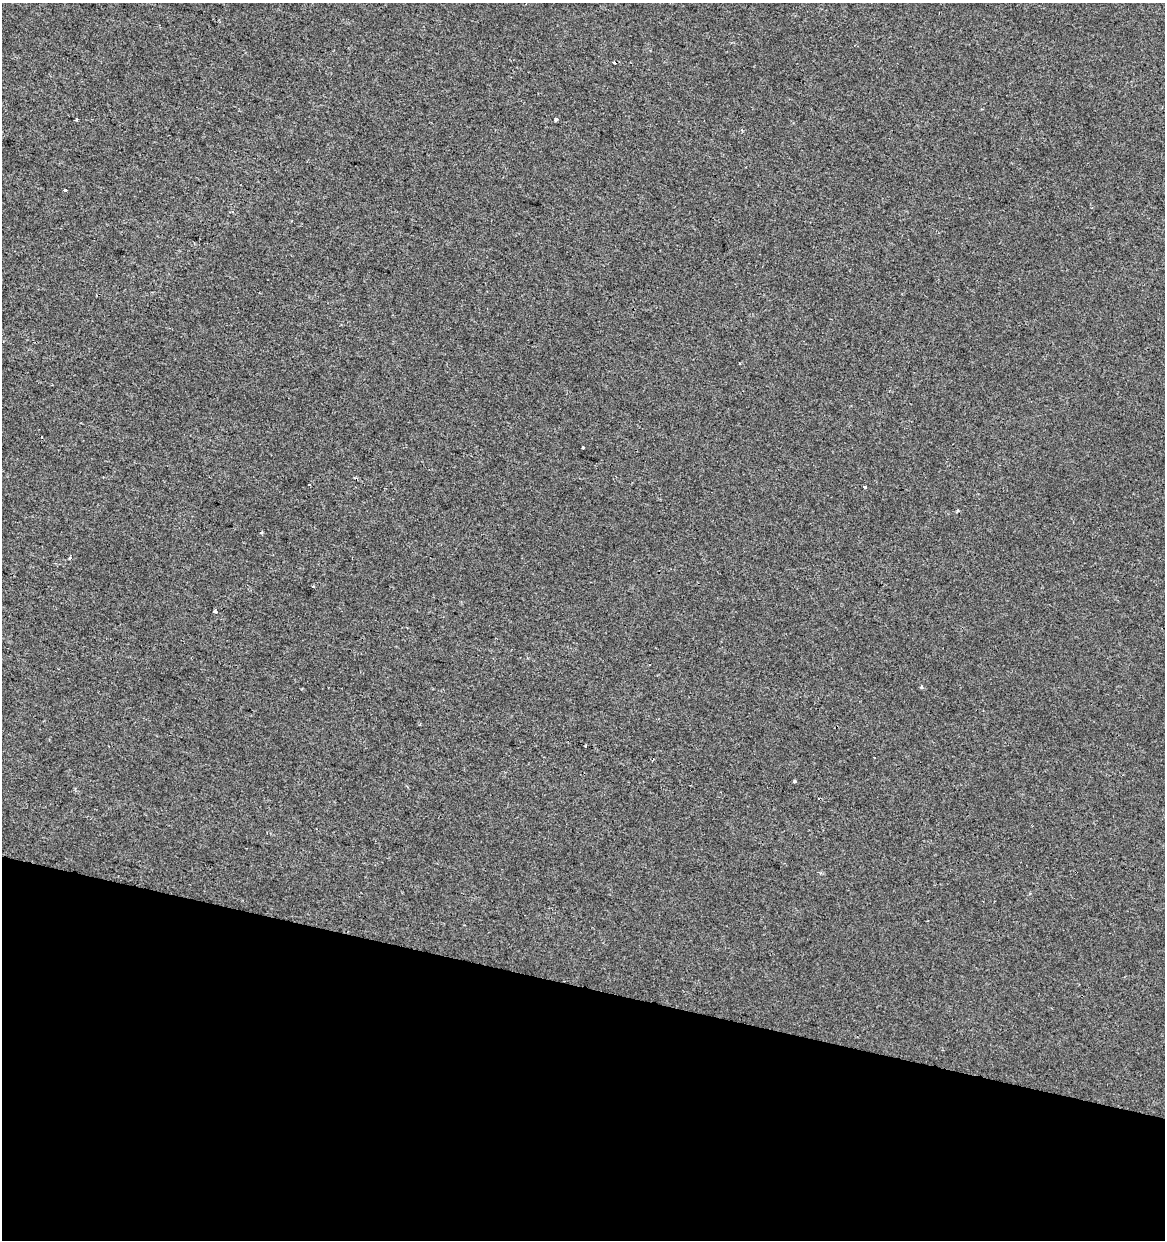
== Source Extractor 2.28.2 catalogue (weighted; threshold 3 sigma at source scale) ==
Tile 15 of 4 x 4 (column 3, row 4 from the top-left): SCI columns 2610-3772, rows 1-1238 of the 5158 x 4958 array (HDU 1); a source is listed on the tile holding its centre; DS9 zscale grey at full resolution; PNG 1167 x 1242 px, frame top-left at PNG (2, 3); no overlay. Shown black and unused: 20% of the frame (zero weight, under 2 of 3 exposures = <1% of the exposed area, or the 3 px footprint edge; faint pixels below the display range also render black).
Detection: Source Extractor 2.28.2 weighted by HDU 2 'WHT'; one run over the whole footprint, this tile lists its part. Background -5.27e-04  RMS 0.0042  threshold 0.019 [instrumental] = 3 sigma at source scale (4.5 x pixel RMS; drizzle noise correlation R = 1.50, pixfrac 1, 0.0396/0.0396 arcsec/px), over >= 5 px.
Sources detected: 16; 5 cosmic-ray / hot-pixel residue — not listed; the other 11 listed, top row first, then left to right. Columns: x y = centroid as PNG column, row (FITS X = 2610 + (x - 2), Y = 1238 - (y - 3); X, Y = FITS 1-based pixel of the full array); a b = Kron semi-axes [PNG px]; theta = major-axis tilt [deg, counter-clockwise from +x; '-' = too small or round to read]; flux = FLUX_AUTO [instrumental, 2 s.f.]
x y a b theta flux
76 119 3 2 - 0.72
556 120 3 3 - 1.2
65 190 3 2 - 1
583 447 3 3 - 2.5
309 485 3 2 - 0.72
865 487 3 3 - 2.7
70 558 4 3 - 0.53
312 586 3 3 - 0.88
215 611 4 3 - 2.2
921 687 4 4 - 0.44
794 781 3 3 - 0.75